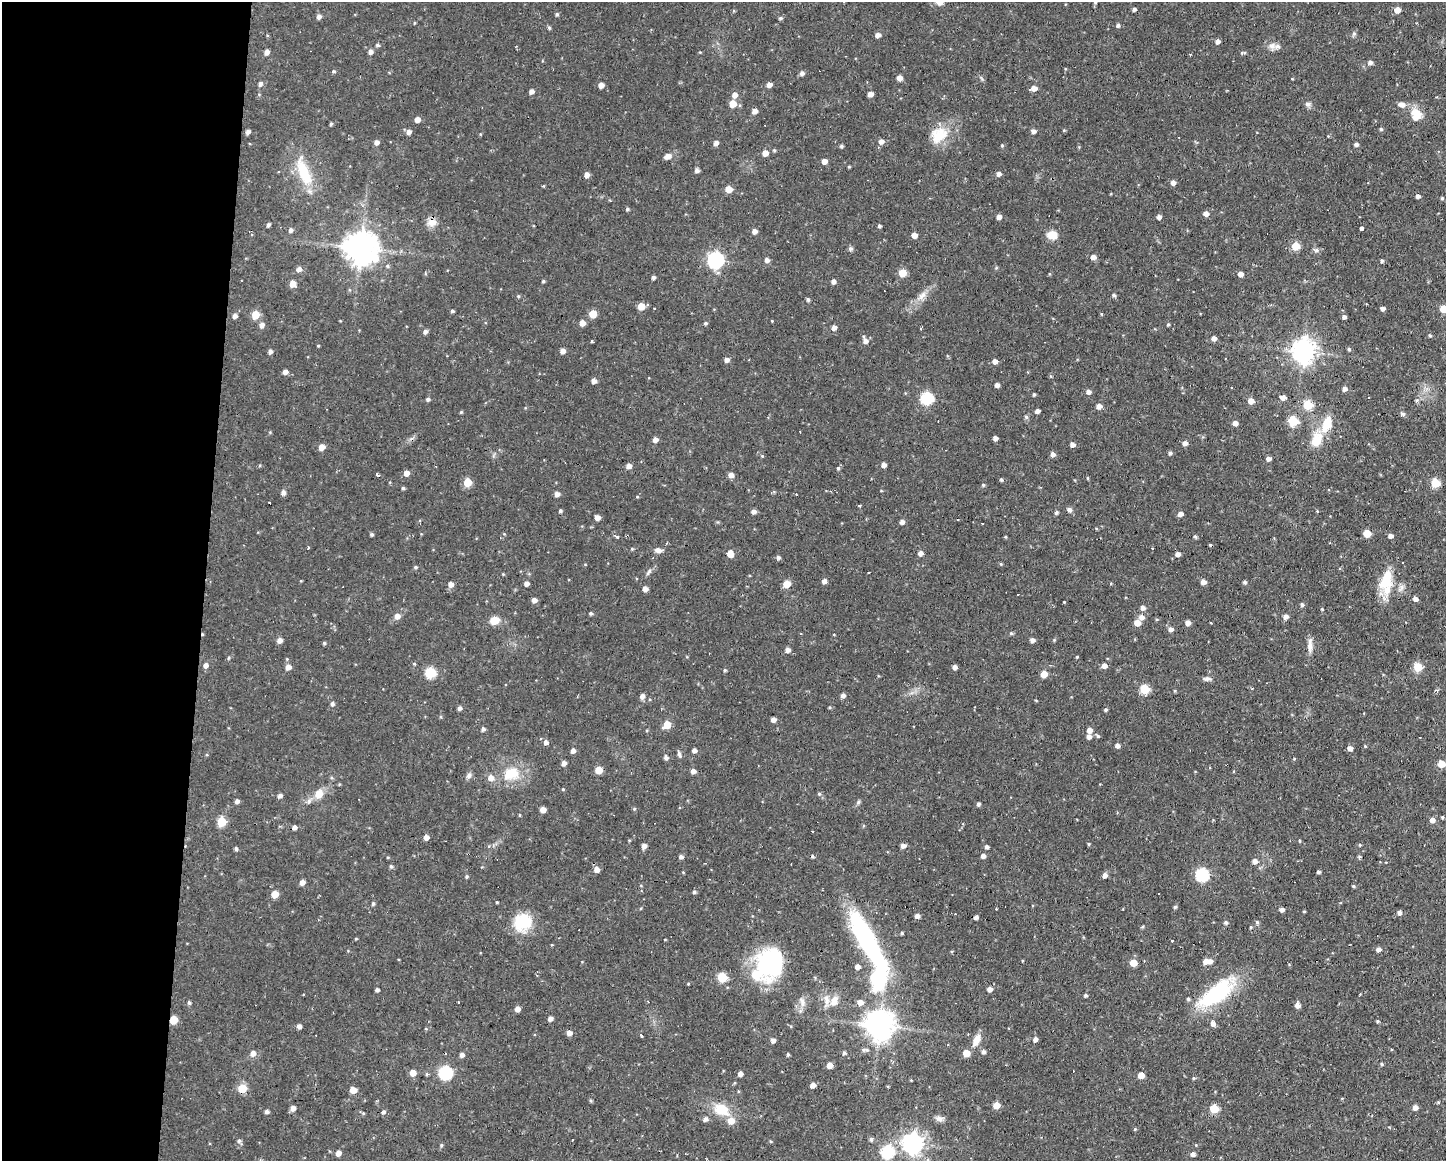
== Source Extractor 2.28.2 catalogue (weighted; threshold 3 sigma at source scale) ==
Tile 4 of 3 x 4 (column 1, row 2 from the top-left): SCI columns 107-1550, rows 2319-3477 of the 4658 x 4636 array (HDU 1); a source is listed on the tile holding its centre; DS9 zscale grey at full resolution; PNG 1448 x 1163 px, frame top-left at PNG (2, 2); no overlay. Shown black and unused: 14% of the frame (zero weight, under 2 of 3 exposures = <1% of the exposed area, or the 3 px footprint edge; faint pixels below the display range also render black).
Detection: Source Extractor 2.28.2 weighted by HDU 2 'WHT'; one run over the whole footprint, this tile lists its part. Background 0.108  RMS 0.0061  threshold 0.0276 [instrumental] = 3 sigma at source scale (4.5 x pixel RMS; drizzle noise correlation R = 1.50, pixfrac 1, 0.05/0.05 arcsec/px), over >= 5 px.
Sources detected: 410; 1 inside a brighter object's white glare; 13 cosmic-ray / hot-pixel residue — not listed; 10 inside a brighter listed object's ellipse — not listed separately; the other 386 listed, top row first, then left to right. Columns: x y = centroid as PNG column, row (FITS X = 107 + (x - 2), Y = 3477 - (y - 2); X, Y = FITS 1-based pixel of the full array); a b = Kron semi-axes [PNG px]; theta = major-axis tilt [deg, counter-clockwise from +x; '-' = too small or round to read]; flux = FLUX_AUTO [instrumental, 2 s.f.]
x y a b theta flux
1095 2 4 4 - 0.63
1134 9 4 4 - 1.6
1397 10 5 4 - 6.4
557 14 5 4 - 1.1
319 16 5 5 - 2.3
780 18 5 4 - 1.1
414 23 3 3 - 0.58
1118 25 4 4 - 1.3
549 28 5 4 - 0.93
1354 33 7 5 -90 1.3
878 35 5 4 - 2.8
1217 41 4 4 - 2.7
377 45 5 4 - 1
1272 46 11 11 - 3.8
267 52 5 5 - 2.9
370 52 5 5 - 2.3
1244 52 6 3 20 0.62
1370 62 5 5 - 1.8
333 71 5 4 - 0.84
802 73 5 5 - 1.9
899 78 5 4 - 3.8
260 84 6 5 - 1.9
769 84 4 4 - 3.7
601 85 5 4 - 4.1
1034 88 5 5 - 4.1
531 91 5 4 - 2.3
870 94 4 4 - 4
734 95 6 5 - 3.8
733 104 5 5 - 8.8
1401 104 8 6 -8 3.4
1308 105 10 5 3 1.7
755 111 6 5 - 2.9
1417 113 18 10 -23 7.5
417 119 5 5 - 4.1
331 124 4 3 - 0.99
1381 129 4 4 - 0.94
1064 130 4 3 - 0.54
1033 131 4 4 - 2.5
248 132 5 4 - 2
409 132 5 5 - 2.8
939 135 25 20 36 16
881 141 6 6 - 2.7
376 142 5 5 - 2.6
716 143 5 5 - 2.6
1356 144 4 4 - 1.8
1002 145 4 4 - 0.7
841 146 4 4 - 1.2
774 150 4 4 - 0.78
765 153 5 5 - 5.3
668 156 8 6 21 3.6
824 161 5 4 - 3.6
849 167 5 3 - 0.52
697 170 4 4 - 2.1
304 172 36 13 -68 22
998 174 5 4 - 2.3
587 175 5 5 - 3.4
1173 183 5 5 - 2.6
729 189 5 5 - 7.5
1418 196 4 4 - 1.8
1442 198 4 4 - 0.76
627 209 5 4 - 0.93
1206 213 5 5 - 3.3
999 217 4 4 - 3.3
1159 217 4 4 - 2.6
432 222 13 10 -4 5.3
268 225 4 3 - 1.3
879 226 4 3 - 1.3
1361 229 4 3 - 8.8
290 230 5 4 - 1.7
755 231 5 5 - 2.9
914 235 5 5 - 3.9
1052 235 11 8 -7 7
1296 246 5 5 - 16
360 248 10 10 - 1100
850 249 5 5 - 1.5
1093 257 5 5 - 3.2
716 260 7 7 - 160
767 260 5 5 - 2.6
1382 261 4 4 - 1.1
387 266 5 4 - 0.97
299 269 5 5 - 2.7
902 273 5 5 - 11
1240 274 4 4 - 3.7
653 277 4 4 - 1.5
543 281 4 4 - 0.82
833 281 5 4 - 2.3
293 284 5 5 - 6.6
922 295 15 8 45 4.8
1114 295 5 4 - 1.2
518 296 5 4 - 0.8
808 300 5 4 - 1.1
641 306 5 5 - 7.8
1382 309 4 4 - 2.2
1443 309 5 5 - 12
452 311 4 4 - 1
593 314 5 5 - 11
255 315 6 5 - 13
235 316 5 5 - 2.5
1344 317 4 4 - 1.7
772 321 3 3 - 0.49
582 323 5 5 - 4.3
705 323 4 4 - 0.93
262 325 6 5 - 2.8
1168 325 4 3 - 0.9
834 328 5 5 - 3
921 328 3 2 - 0.91
425 332 5 5 - 2
1430 335 4 4 - 0.81
1214 338 5 5 - 2.7
865 341 7 6 - 3
318 346 3 3 - 0.54
1349 349 4 4 - 1.1
563 351 5 4 - 3.1
1303 351 8 8 - 540
270 352 5 4 - 1.9
726 360 5 5 - 2.6
995 361 5 5 - 3.2
285 372 5 4 - 2.9
1050 376 5 4 - 0.7
594 381 5 4 - 2.9
997 385 4 4 - 2.8
1231 387 2 2 - 0.69
1345 389 5 5 - 2.3
1088 392 5 5 - 2.3
1034 394 4 3 - 0.83
927 398 6 6 - 61
1283 398 4 4 - 4
428 399 5 4 - 1.3
1417 400 6 3 18 0.86
1251 401 5 5 - 4.9
1308 405 5 5 - 25
1099 406 5 4 - 3.7
1037 411 4 4 - 2.5
461 412 4 3 - 0.67
1402 414 7 4 -27 1.4
1026 417 5 4 - 1.1
1293 421 6 5 - 28
1235 423 5 4 - 3.3
1327 424 20 10 73 13
995 438 4 4 - 2.4
655 440 5 5 - 3.4
1316 440 17 11 71 13
1185 443 5 5 - 2.6
1072 444 4 4 - 3.1
322 447 5 5 - 5.1
1170 453 5 4 - 1.3
1053 454 5 4 - 2.6
762 456 4 4 - 0.54
1268 458 4 4 - 2.5
260 465 4 3 - 0.54
884 465 4 4 - 3
629 466 5 4 - 3.5
838 468 5 4 - 0.98
406 473 5 5 - 3.6
377 475 4 3 - 1.5
731 475 5 5 - 3.5
1088 478 5 3 - 0.59
1001 479 5 4 - 0.99
467 482 5 5 - 14
1435 483 5 5 - 22
983 485 4 4 - 0.81
403 488 4 4 - 0.86
283 493 6 5 - 2.2
557 494 5 5 - 2.7
859 505 3 3 - 1.4
1069 510 7 6 - 1.8
560 511 4 4 - 1.1
753 511 5 4 - 2.4
1317 511 4 3 - 0.49
1056 512 4 4 - 1.5
1180 514 5 4 - 2.5
597 518 5 4 - 3.1
902 522 5 4 - 2.4
372 534 4 4 - 1
1367 534 5 5 - 13
617 536 3 3 - 3
1390 536 5 4 - 2.7
1006 537 4 3 - 0.59
1195 537 4 4 - 1
308 547 3 3 - 1.1
1152 548 2 2 - 0.72
632 549 4 3 - 0.61
658 550 10 6 -3 2.5
730 553 6 5 - 7
920 553 5 5 - 3
1177 554 5 4 - 2.8
778 557 5 4 - 1.7
1001 564 4 4 - 0.71
415 567 5 4 - 0.94
648 572 12 4 57 1.5
503 574 4 3 - 0.53
1386 580 37 12 90 17
824 581 5 4 - 2.6
1203 582 5 4 - 3.2
1245 582 4 4 - 1.3
451 584 5 5 - 3.4
526 584 4 4 - 2.6
787 584 5 5 - 8.8
1401 588 11 7 64 2.5
645 589 5 4 - 3.3
1415 599 5 4 - 2.4
534 600 5 4 - 2.9
1302 605 5 4 - 1.5
1143 608 5 4 - 2.5
1322 609 4 3 - 0.59
591 613 4 4 - 1
397 616 6 6 - 3.7
1141 617 6 6 - 3.3
1286 617 5 5 - 2.8
494 620 8 7 - 8.8
1137 623 5 5 - 5.7
1187 623 5 5 - 3.2
1171 629 5 5 - 2.6
1011 633 5 4 - 0.8
279 640 6 5 - 3
1032 640 5 4 - 2.4
1054 640 4 4 - 0.57
324 643 4 4 - 0.87
1310 645 19 6 89 4.1
788 650 5 5 - 2.8
1077 657 4 3 - 0.59
228 658 5 4 - 0.83
287 659 4 4 - 0.53
414 664 4 4 - 0.67
206 665 6 5 - 2.6
1104 666 5 5 - 3
288 667 5 5 - 3.9
955 667 4 4 - 2.8
1418 667 5 5 - 19
725 670 4 4 - 1
430 672 6 6 - 37
1044 674 5 5 - 8.1
1207 679 11 6 -4 1.9
1144 689 6 5 - 26
1175 691 5 3 - 0.57
843 695 5 5 - 2.4
642 696 5 5 - 2.6
1036 700 4 3 - 0.47
332 704 5 5 - 1.7
460 708 5 4 - 1.9
1106 710 4 4 - 1
773 719 4 4 - 2.7
667 725 6 5 - 11
483 729 5 4 - 1.6
1089 730 5 5 - 3.9
1098 736 6 4 -39 0.95
1089 737 5 4 - 2.6
545 742 6 5 - 2.1
1117 745 4 4 - 2.6
1365 746 4 3 - 0.53
1350 748 5 4 - 3.3
573 750 5 5 - 2.5
694 750 4 4 - 2.3
679 754 9 5 -66 1.6
666 758 5 5 - 1.7
1294 759 4 4 - 0.54
564 763 4 4 - 2.8
1441 764 5 5 - 11
599 770 5 5 - 10
693 771 5 4 - 2.9
511 774 21 15 16 17
469 775 9 6 46 1.9
563 789 4 4 - 0.54
319 794 8 7 - 7.7
819 794 5 4 - 0.9
280 796 5 4 - 1.8
237 801 5 4 - 2
858 802 6 5 - 1.1
978 804 4 4 - 1.4
634 809 5 4 - 0.83
543 810 5 4 - 4
519 815 5 3 - 0.5
1442 817 3 3 - 0.78
1432 820 5 5 - 3.1
221 822 6 5 - 22
294 827 5 4 - 2.5
813 831 3 2 - 0.69
426 837 5 4 - 3.4
1300 841 4 3 - 0.61
1089 844 4 3 - 0.7
1360 845 4 4 - 0.66
644 846 5 5 - 2.7
903 846 5 4 - 2.7
986 847 4 4 - 1.7
236 849 4 4 - 1.3
983 856 4 4 - 2.5
681 857 5 4 - 1.7
1359 857 4 4 - 1
1255 861 5 5 - 2.7
391 866 5 4 - 1.1
596 869 6 5 - 3.6
683 872 4 3 - 0.48
1318 872 4 3 - 1.2
1105 875 5 5 - 2.6
1202 875 6 6 - 72
467 876 5 4 - 0.86
302 882 5 5 - 3.8
1353 886 4 3 - 0.74
694 892 5 4 - 1.3
275 894 5 5 - 8.7
1158 894 3 2 - 0.77
497 902 3 2 - 0.56
373 904 5 4 - 1.1
1175 907 4 4 - 0.91
1282 910 5 4 - 2.3
1304 911 3 3 - 0.6
1399 912 5 4 - 1.9
917 916 5 4 - 2.7
976 917 5 4 - 1.7
523 922 22 19 44 21
1226 922 5 4 - 1.2
1257 922 5 4 - 1.1
1251 927 4 3 - 0.58
901 933 4 3 - 0.95
356 939 4 3 - 0.51
867 939 72 16 -61 110
1172 940 3 2 - 0.83
1378 949 4 4 - 3.3
1206 961 7 5 -26 4
770 963 35 27 80 57
1133 963 5 5 - 9.4
857 967 5 5 - 2.7
537 975 3 2 - 0.47
722 977 5 5 - 24
688 984 3 3 - 0.51
989 989 5 4 - 3.2
377 990 4 3 - 1.5
1217 993 41 17 37 56
1085 995 3 3 - 1.2
834 1001 14 9 68 5.6
802 1002 15 6 -74 3.2
860 1002 6 6 - 3.6
189 1003 4 4 - 1.3
1297 1005 5 5 - 3
517 1009 5 5 - 3.1
550 1019 4 4 - 2.6
173 1020 5 5 - 14
1378 1021 3 3 - 0.92
1213 1023 6 5 - 2.8
879 1025 9 9 - 890
299 1026 5 4 - 2.2
426 1029 4 3 - 0.48
569 1033 5 5 - 3
642 1035 3 3 - 12
1035 1039 5 4 - 2.5
773 1040 5 4 - 2.4
976 1040 18 8 63 5.9
983 1052 5 5 - 1.8
253 1053 6 6 - 3.1
844 1053 4 3 - 1.2
966 1053 5 5 - 9
462 1055 5 4 - 2.5
788 1055 4 3 - 0.92
1382 1064 4 3 - 0.92
830 1065 5 5 - 4.8
413 1073 5 5 - 5.9
445 1073 6 6 - 74
427 1074 5 4 - 0.87
740 1074 4 4 - 3
1141 1075 5 4 - 6.4
1194 1078 4 4 - 0.77
911 1080 3 3 - 0.47
813 1085 5 4 - 3.3
242 1088 6 5 - 19
353 1090 6 5 - 5.5
591 1101 5 4 - 0.8
1438 1102 5 4 - 0.6
996 1105 5 5 - 7.9
1415 1107 4 4 - 3.2
293 1108 5 5 - 3
1214 1108 5 5 - 15
721 1109 18 13 -26 14
267 1112 4 4 - 1.8
383 1112 5 4 - 1.2
705 1119 5 5 - 2.3
940 1119 11 7 -25 2.4
1135 1129 4 4 - 0.63
871 1139 6 4 90 1.2
572 1140 2 2 - 0.66
239 1141 6 5 - 1.4
770 1141 5 3 - 0.59
913 1143 8 8 - 340
441 1145 5 4 - 0.78
887 1152 6 6 - 66
338 1153 5 4 - 3.7
1193 1154 4 4 - 2.4
Overlapping masked pixels (flux is a lower limit): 2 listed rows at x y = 173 1020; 242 1088
Isophote crosses this tile's border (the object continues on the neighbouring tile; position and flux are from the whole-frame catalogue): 4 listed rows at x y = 1095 2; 1443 309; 1441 764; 913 1143